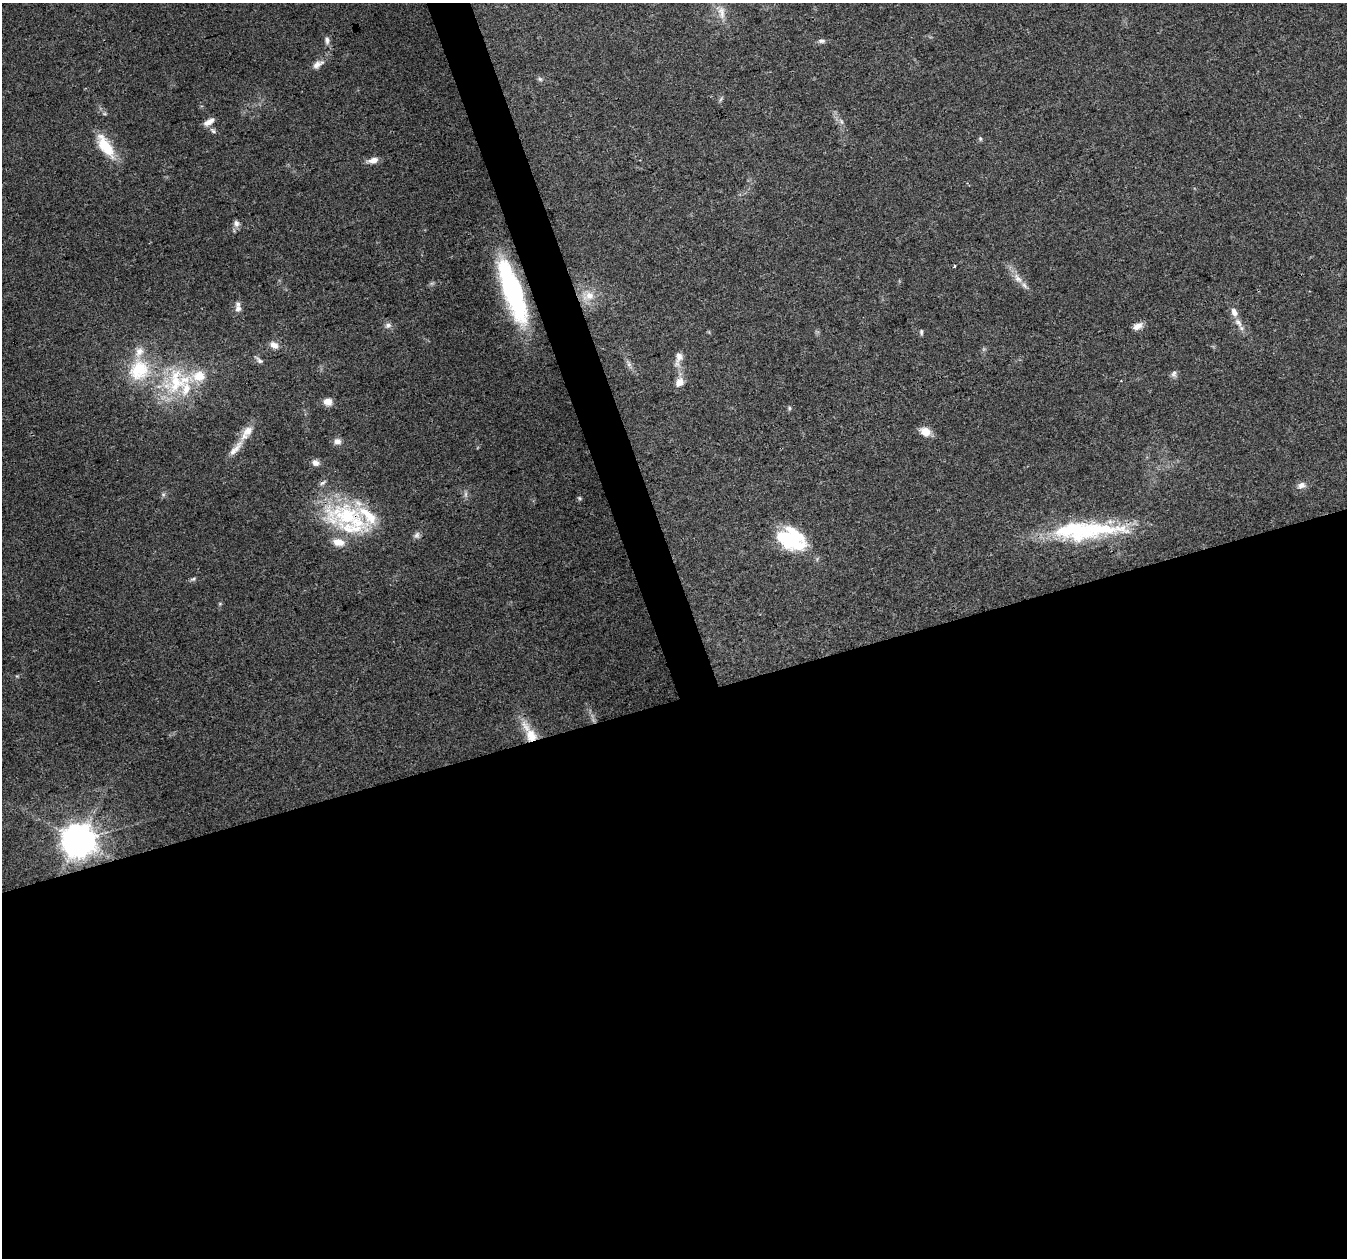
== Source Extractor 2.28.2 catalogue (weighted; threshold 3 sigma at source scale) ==
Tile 15 of 4 x 4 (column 3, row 4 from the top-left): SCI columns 2692-4036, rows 120-1375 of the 5380 x 5206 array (HDU 1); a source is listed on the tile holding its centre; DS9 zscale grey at full resolution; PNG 1349 x 1260 px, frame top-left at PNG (2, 3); no overlay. Shown black and unused: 46% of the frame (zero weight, under 3 of 4 exposures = <1% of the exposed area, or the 3 px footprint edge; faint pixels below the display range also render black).
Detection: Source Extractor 2.28.2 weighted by HDU 2 'WHT'; one run over the whole footprint, this tile lists its part. Background 0.0848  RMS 0.005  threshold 0.0225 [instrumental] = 3 sigma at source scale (4.5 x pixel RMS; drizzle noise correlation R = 1.50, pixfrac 1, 0.0396/0.0396 arcsec/px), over >= 5 px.
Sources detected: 59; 1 too faint to see at this stretch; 1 inside a brighter object's white glare — not listed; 10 inside a brighter listed object's ellipse — not listed separately; the other 47 listed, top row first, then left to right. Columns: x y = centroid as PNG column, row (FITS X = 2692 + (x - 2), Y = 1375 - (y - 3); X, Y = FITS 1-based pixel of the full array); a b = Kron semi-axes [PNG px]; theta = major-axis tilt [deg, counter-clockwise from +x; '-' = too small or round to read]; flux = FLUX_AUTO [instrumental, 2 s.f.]
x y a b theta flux
721 12 21 9 -84 5.3
327 40 11 6 -84 1.8
821 41 9 5 -5 1.4
318 64 18 8 32 3.7
540 79 7 4 -44 0.93
721 99 7 4 70 0.83
209 122 14 6 30 3.2
841 122 8 4 -71 1.1
213 131 9 6 -39 1.4
980 139 6 5 - 0.76
105 146 32 13 -57 15
373 160 12 7 15 3.5
236 223 9 8 - 2
955 266 3 3 - 1.4
1018 279 15 8 -48 4.2
512 291 66 17 -71 74
589 296 17 12 22 7.3
238 309 10 8 83 2.6
1238 323 14 7 -51 3.3
388 325 9 7 12 1.9
1137 326 12 7 25 3.5
921 332 8 4 89 0.93
274 345 11 8 -29 3.3
678 358 22 9 74 4.7
259 360 12 5 -41 1.6
629 364 9 6 -61 1.7
139 370 31 28 48 26
1174 374 9 7 84 1.6
177 381 47 34 31 42
679 382 12 9 54 4.4
328 402 10 8 -10 3.9
789 408 6 4 -89 0.7
925 431 14 10 -26 5
337 441 10 8 8 2.6
236 448 29 8 49 6.2
315 463 9 8 - 2.5
323 483 10 5 33 1.3
1301 485 10 8 16 2.7
163 494 6 4 -19 0.79
579 498 5 4 - 0.71
347 516 65 32 -6 53
1071 530 65 29 0 46
417 535 10 7 64 1.7
795 541 28 28 - 26
193 579 8 4 27 0.96
531 735 18 14 -65 11
78 840 10 10 - 1000
Overlapping masked pixels (flux is a lower limit): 3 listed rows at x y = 512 291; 347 516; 531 735